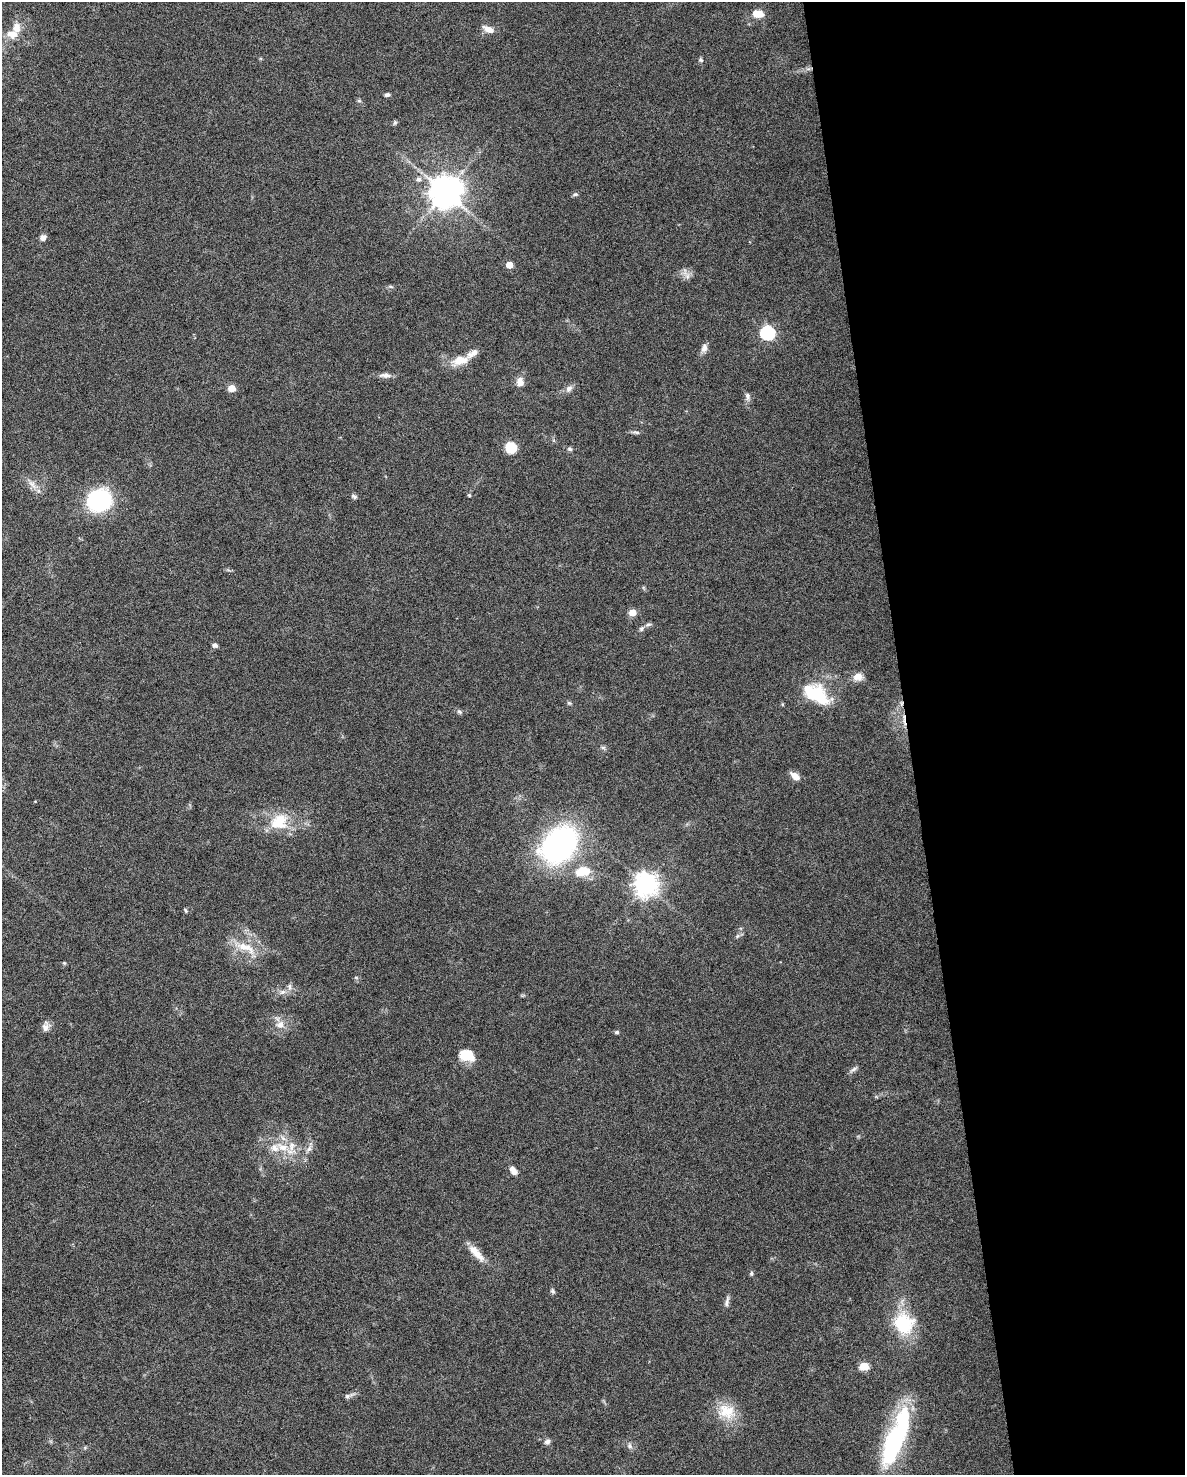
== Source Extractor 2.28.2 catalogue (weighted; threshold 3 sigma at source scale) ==
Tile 8 of 4 x 3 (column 4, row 2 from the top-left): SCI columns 3549-4731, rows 1533-3005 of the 4731 x 4494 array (HDU 1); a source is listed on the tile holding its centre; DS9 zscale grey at full resolution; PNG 1187 x 1477 px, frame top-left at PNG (2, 2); no overlay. Shown black and unused: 23% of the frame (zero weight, under 6 of 12 exposures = <1% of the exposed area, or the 3 px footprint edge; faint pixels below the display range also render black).
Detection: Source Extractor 2.28.2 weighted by HDU 2 'WHT'; one run over the whole footprint, this tile lists its part. Background 0.0368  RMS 0.0023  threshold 0.00935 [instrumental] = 3 sigma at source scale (4.09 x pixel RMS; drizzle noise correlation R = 1.36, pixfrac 0.8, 0.0396/0.0396 arcsec/px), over >= 5 px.
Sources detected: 75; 1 inside a brighter object's white glare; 1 cosmic-ray / hot-pixel residue — not listed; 5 inside a brighter listed object's ellipse — not listed separately; the other 68 listed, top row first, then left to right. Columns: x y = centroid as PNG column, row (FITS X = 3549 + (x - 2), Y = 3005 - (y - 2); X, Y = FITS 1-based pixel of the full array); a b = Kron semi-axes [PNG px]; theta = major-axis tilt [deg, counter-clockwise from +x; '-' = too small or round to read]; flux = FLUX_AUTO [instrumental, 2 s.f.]
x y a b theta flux
758 14 14 8 -10 2.5
488 29 15 7 -25 1.6
12 34 16 10 -8 2.4
701 60 7 5 -52 0.4
387 95 7 5 14 0.45
359 101 6 4 -1 0.31
395 123 7 5 68 0.36
418 179 7 6 - 0.82
445 192 10 9 - 410
575 194 8 5 10 0.4
43 238 7 6 - 0.95
509 265 5 5 - 3.5
687 276 10 7 -74 1.1
391 286 8 4 -10 0.36
768 333 7 6 - 39
704 348 12 8 80 1.1
460 360 23 12 16 3.8
385 375 18 6 -2 1.1
520 382 11 9 -78 1.6
231 388 5 5 - 3.8
569 389 11 8 49 0.99
748 396 11 6 -79 0.79
636 432 12 4 -11 0.51
511 448 11 10 - 4.8
570 449 6 5 - 0.42
32 484 15 7 -50 1.6
469 495 4 4 - 0.25
354 496 8 5 -29 0.48
99 500 21 18 17 26
632 612 5 5 - 3.3
648 624 9 4 11 0.46
641 628 8 6 51 0.56
215 645 5 4 - 0.83
858 677 12 10 11 1.7
815 694 31 16 -29 12
569 703 7 4 -44 0.31
459 712 7 5 -43 0.44
603 747 7 4 0 0.39
795 776 12 6 -38 1.7
279 821 26 21 32 7.1
559 844 33 24 46 59
583 871 21 13 11 4.4
646 885 8 8 - 190
185 910 6 4 -60 0.32
737 936 6 5 - 0.41
246 947 33 11 -23 4.5
64 963 5 4 - 0.24
290 987 11 6 -79 0.87
282 992 9 6 16 0.89
280 1024 12 11 - 2
45 1027 12 10 53 1.2
617 1032 5 4 - 0.41
466 1055 17 12 -18 4
853 1069 12 5 32 0.61
282 1147 21 10 -23 3.6
309 1149 10 7 55 0.9
513 1171 12 7 -52 1.3
476 1253 25 8 -47 3
751 1274 6 5 - 0.36
552 1291 8 5 -59 0.4
727 1302 16 5 80 0.81
903 1323 26 23 -52 11
864 1366 5 5 - 7.6
349 1396 17 6 22 0.82
726 1411 26 20 -20 5.7
547 1442 8 7 - 0.72
893 1445 71 23 70 28
629 1446 8 6 -54 0.7